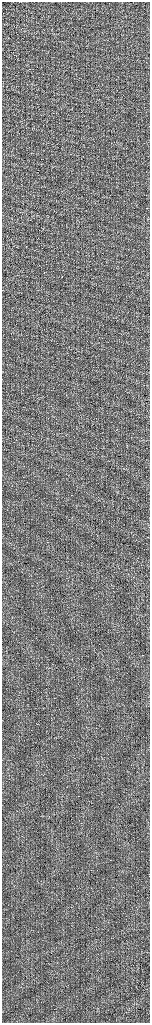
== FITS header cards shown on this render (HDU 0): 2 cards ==
NAXIS1  =                  296 / Axis length
NAXIS2  =                 2041 / Axis length

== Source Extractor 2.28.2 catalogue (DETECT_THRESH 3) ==
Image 296 x 2041 px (HDU 0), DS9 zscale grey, zoomed out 1/2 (1 PNG px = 2 x 2 image px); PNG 152 x 1025 px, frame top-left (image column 1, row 2041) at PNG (2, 2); no overlay
Background -0.412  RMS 2.5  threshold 7.64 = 3 sigma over >= 5 px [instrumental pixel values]
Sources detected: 4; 4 cannot appear on this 1/2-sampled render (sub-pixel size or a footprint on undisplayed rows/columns) and are not listed; the other 0 listed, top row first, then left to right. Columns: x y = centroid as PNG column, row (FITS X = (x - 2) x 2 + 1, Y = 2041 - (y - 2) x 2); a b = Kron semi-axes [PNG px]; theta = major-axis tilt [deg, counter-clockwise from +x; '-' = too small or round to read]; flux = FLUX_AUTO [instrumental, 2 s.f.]
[4 sub-pixel or undisplayed-footprint detections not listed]